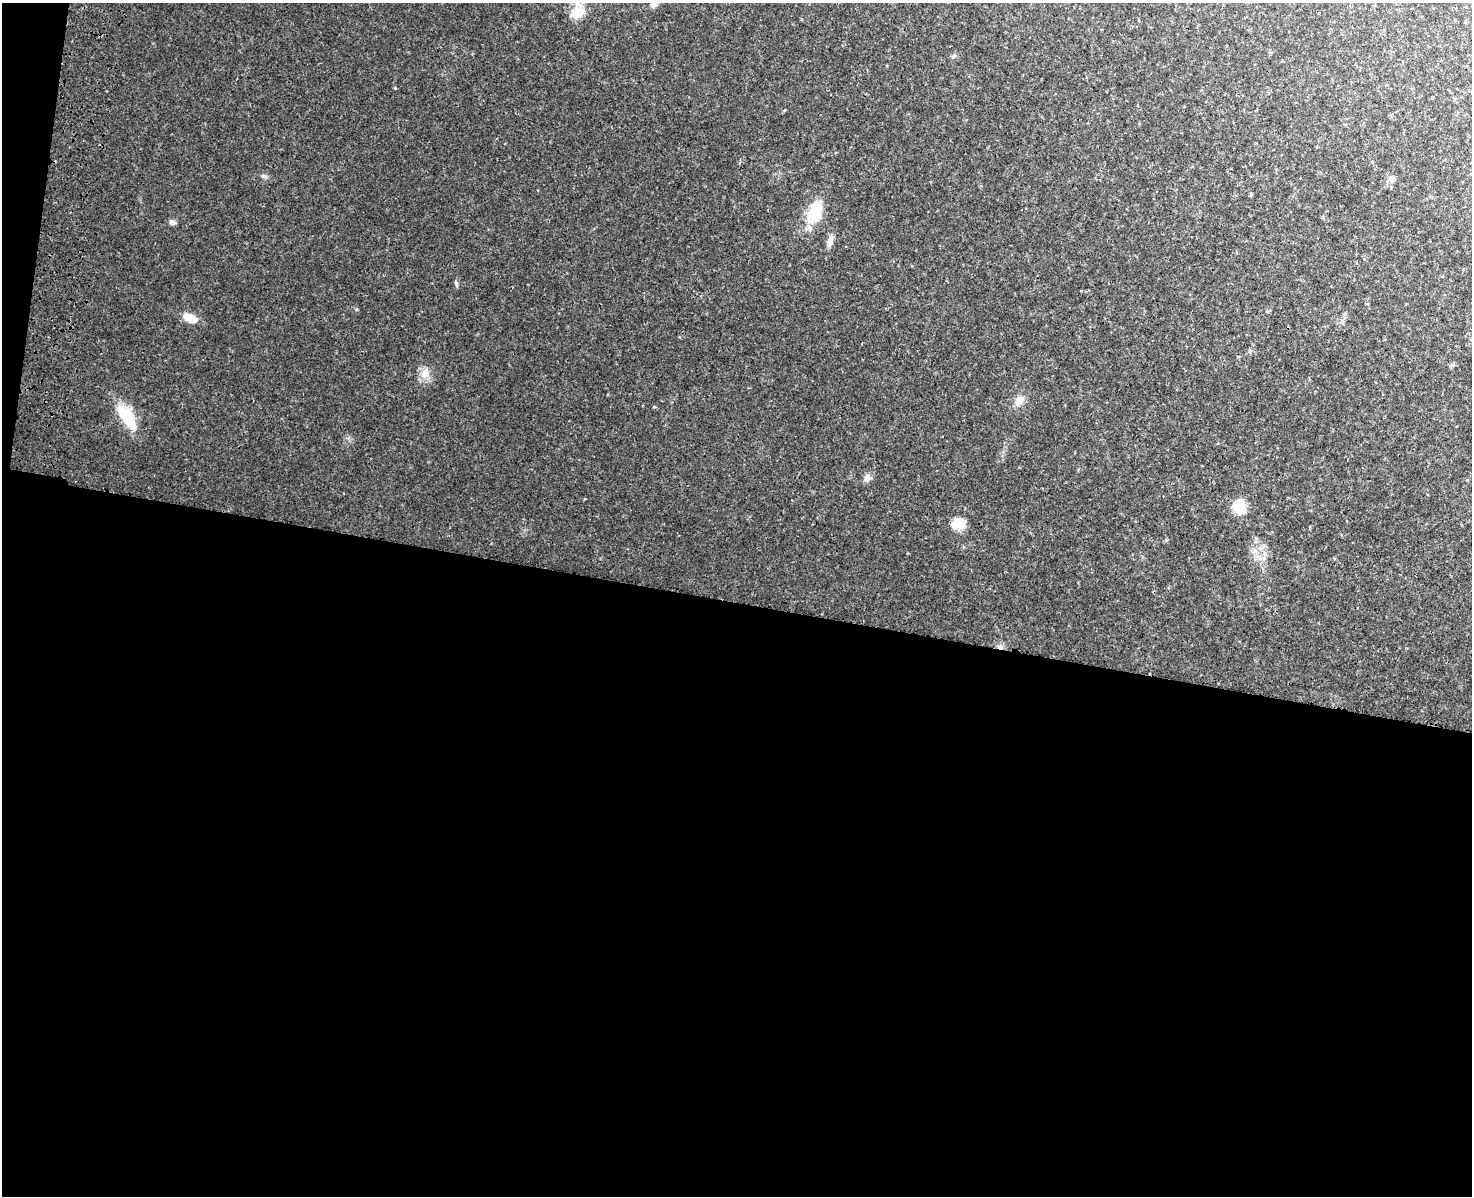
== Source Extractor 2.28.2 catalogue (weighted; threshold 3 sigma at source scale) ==
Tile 10 of 3 x 4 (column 1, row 4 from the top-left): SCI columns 233-1702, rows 32-1225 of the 4992 x 4837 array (HDU 1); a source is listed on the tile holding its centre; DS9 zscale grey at full resolution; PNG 1474 x 1198 px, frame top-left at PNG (2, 3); no overlay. Shown black and unused: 51% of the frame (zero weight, under 3 of 4 exposures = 6% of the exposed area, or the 3 px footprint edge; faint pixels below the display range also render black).
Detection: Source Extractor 2.28.2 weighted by HDU 2 'WHT'; one run over the whole footprint, this tile lists its part. Background 0.0336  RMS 0.0041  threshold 0.0186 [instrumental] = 3 sigma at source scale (4.5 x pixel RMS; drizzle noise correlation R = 1.50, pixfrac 1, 0.05/0.05 arcsec/px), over >= 5 px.
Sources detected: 17; all 17 listed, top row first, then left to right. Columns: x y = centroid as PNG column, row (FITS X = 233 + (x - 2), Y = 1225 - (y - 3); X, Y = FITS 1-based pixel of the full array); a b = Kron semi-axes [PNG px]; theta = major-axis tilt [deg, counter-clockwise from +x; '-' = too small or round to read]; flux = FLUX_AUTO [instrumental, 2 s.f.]
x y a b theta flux
654 4 8 7 - 1.6
577 12 14 11 28 8.2
953 56 6 4 34 0.64
264 176 9 3 -5 0.78
1392 179 7 6 - 2.4
1251 195 4 3 - 0.53
814 213 27 18 61 12
172 222 9 6 -11 1.3
830 240 15 6 74 2.2
456 284 7 4 -72 0.65
190 318 18 9 -22 5.2
425 373 15 10 59 3.7
1019 401 12 9 52 3.6
127 417 32 12 -54 15
867 478 10 8 63 2
1239 507 8 7 - 20
958 524 17 13 -4 5
Isophote crosses this tile's border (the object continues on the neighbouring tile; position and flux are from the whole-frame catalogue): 1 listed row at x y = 654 4
Unlisted compact peaks at least as high as the median listed source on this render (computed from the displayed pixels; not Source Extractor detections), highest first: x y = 395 88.